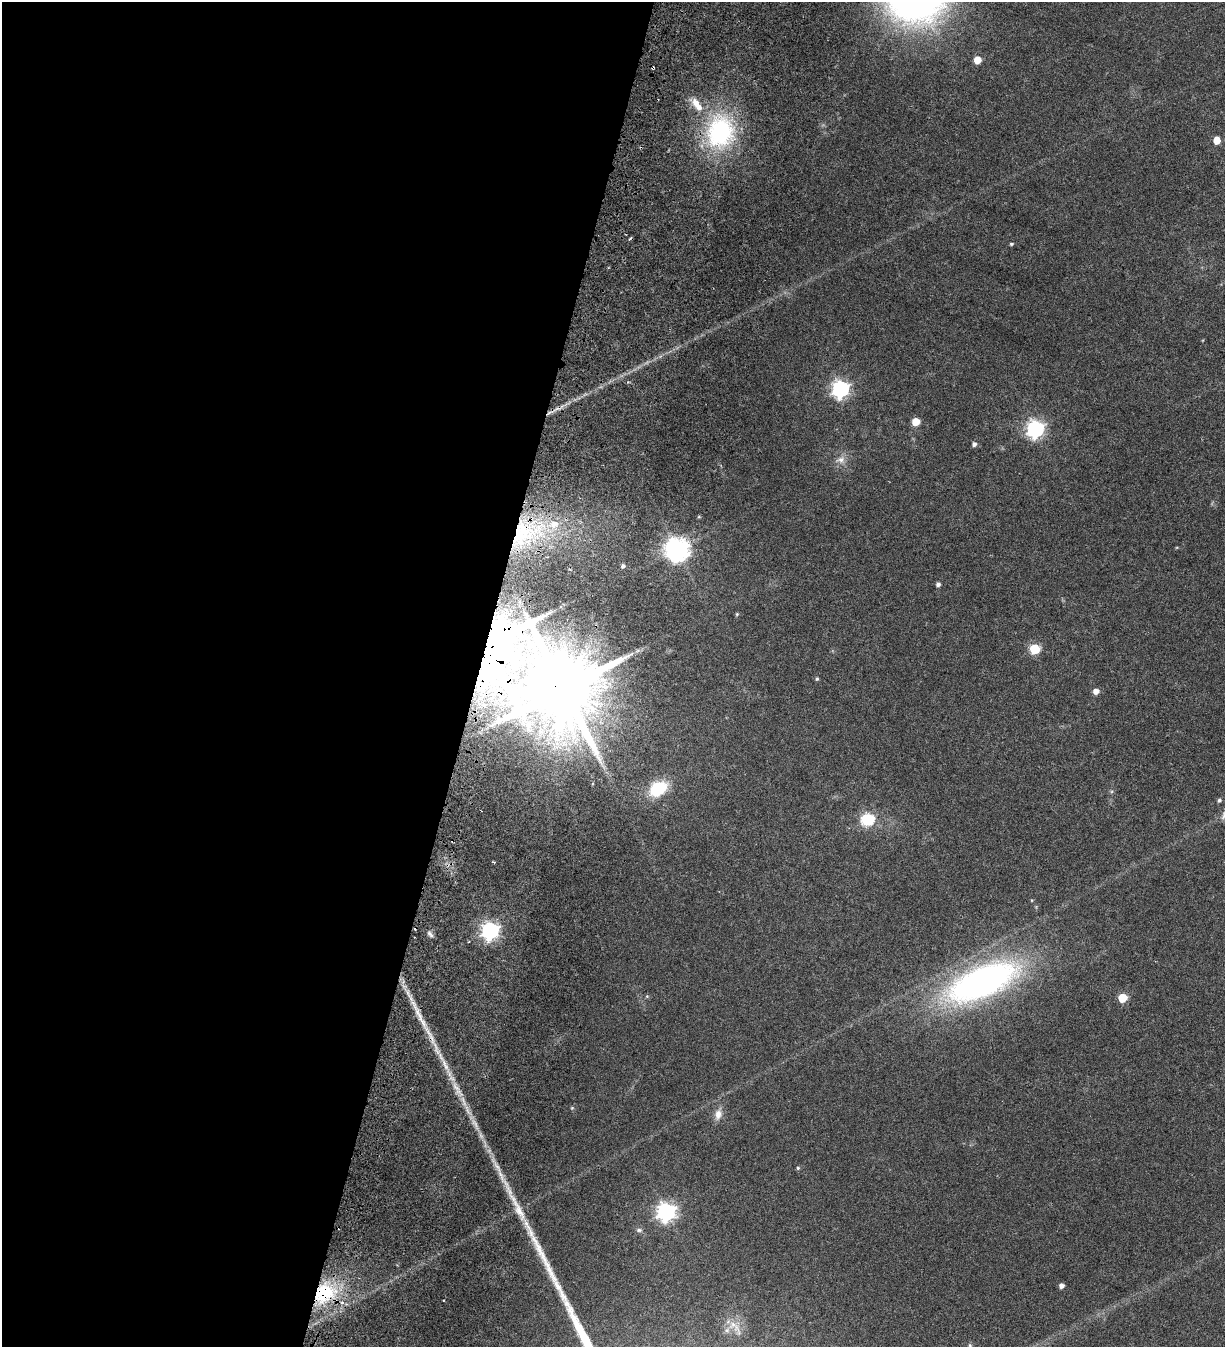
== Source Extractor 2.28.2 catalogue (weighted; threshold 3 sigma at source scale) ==
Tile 5 of 4 x 4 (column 1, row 2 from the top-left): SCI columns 392-1614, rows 2797-4141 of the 5817 x 5693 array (HDU 1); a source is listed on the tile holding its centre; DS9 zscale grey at full resolution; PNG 1227 x 1349 px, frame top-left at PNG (2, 2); no overlay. Shown black and unused: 39% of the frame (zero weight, under 3 of 6 exposures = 11% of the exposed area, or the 3 px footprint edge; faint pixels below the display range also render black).
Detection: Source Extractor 2.28.2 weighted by HDU 2 'WHT'; one run over the whole footprint, this tile lists its part. Background 0.0537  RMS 0.004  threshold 0.0162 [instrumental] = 3 sigma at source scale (4.09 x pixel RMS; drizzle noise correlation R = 1.36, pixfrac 0.8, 0.0396/0.0396 arcsec/px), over >= 5 px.
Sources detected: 51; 1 too faint to see at this stretch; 2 cosmic-ray / hot-pixel residue — not listed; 3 inside a brighter listed object's ellipse — not listed separately; the other 45 listed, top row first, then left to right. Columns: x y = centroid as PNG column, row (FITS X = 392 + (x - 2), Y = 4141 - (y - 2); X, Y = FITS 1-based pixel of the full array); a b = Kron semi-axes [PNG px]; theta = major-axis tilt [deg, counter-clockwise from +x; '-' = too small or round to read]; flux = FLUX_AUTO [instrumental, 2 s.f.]
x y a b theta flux
977 60 5 5 - 6.7
653 68 3 2 - 0.44
720 132 45 37 75 43
1217 140 5 5 - 6.3
629 239 5 3 - 0.42
1011 244 5 4 - 0.48
1203 340 4 3 - 0.28
840 389 7 7 - 130
916 422 5 5 - 8
1035 429 7 7 - 130
974 444 5 5 - 1.1
841 460 12 10 7 2.7
699 517 5 3 - 0.37
523 533 39 32 59 40
677 550 9 8 - 320
623 566 5 5 - 0.87
938 584 4 4 - 1.2
737 614 4 4 - 0.4
490 646 20 15 -85 2200
1034 649 6 5 - 24
817 679 5 4 - 0.54
564 689 23 19 -26 5000
1096 691 5 5 - 2.5
658 788 13 9 30 23
1219 800 5 4 - 0.69
1224 814 21 7 64 2.5
867 819 6 6 - 46
490 931 7 7 - 140
430 934 11 4 -48 1
982 982 74 29 23 140
647 996 5 5 - 0.46
1122 998 5 5 - 14
423 1022 30 6 -63 6.5
446 1066 10 7 -70 2
456 1087 19 6 -54 3.5
572 1108 6 5 - 0.44
718 1114 16 9 75 2.9
798 1168 5 5 - 0.49
666 1212 7 7 - 160
639 1230 9 6 -7 0.97
1061 1286 4 4 - 1.7
324 1293 30 25 41 27
737 1328 24 6 -65 2.7
727 1330 6 6 - 0.95
970 1346 7 5 -75 0.63
Overlapping masked pixels (flux is a lower limit): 6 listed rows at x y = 653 68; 523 533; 490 646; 564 689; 423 1022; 324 1293
Isophote crosses this tile's border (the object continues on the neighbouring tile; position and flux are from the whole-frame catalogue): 2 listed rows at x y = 1224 814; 970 1346
Unlisted compact peaks at least as high as the median listed source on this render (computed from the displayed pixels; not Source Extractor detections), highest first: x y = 519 1211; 551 1273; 543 1256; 567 1304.